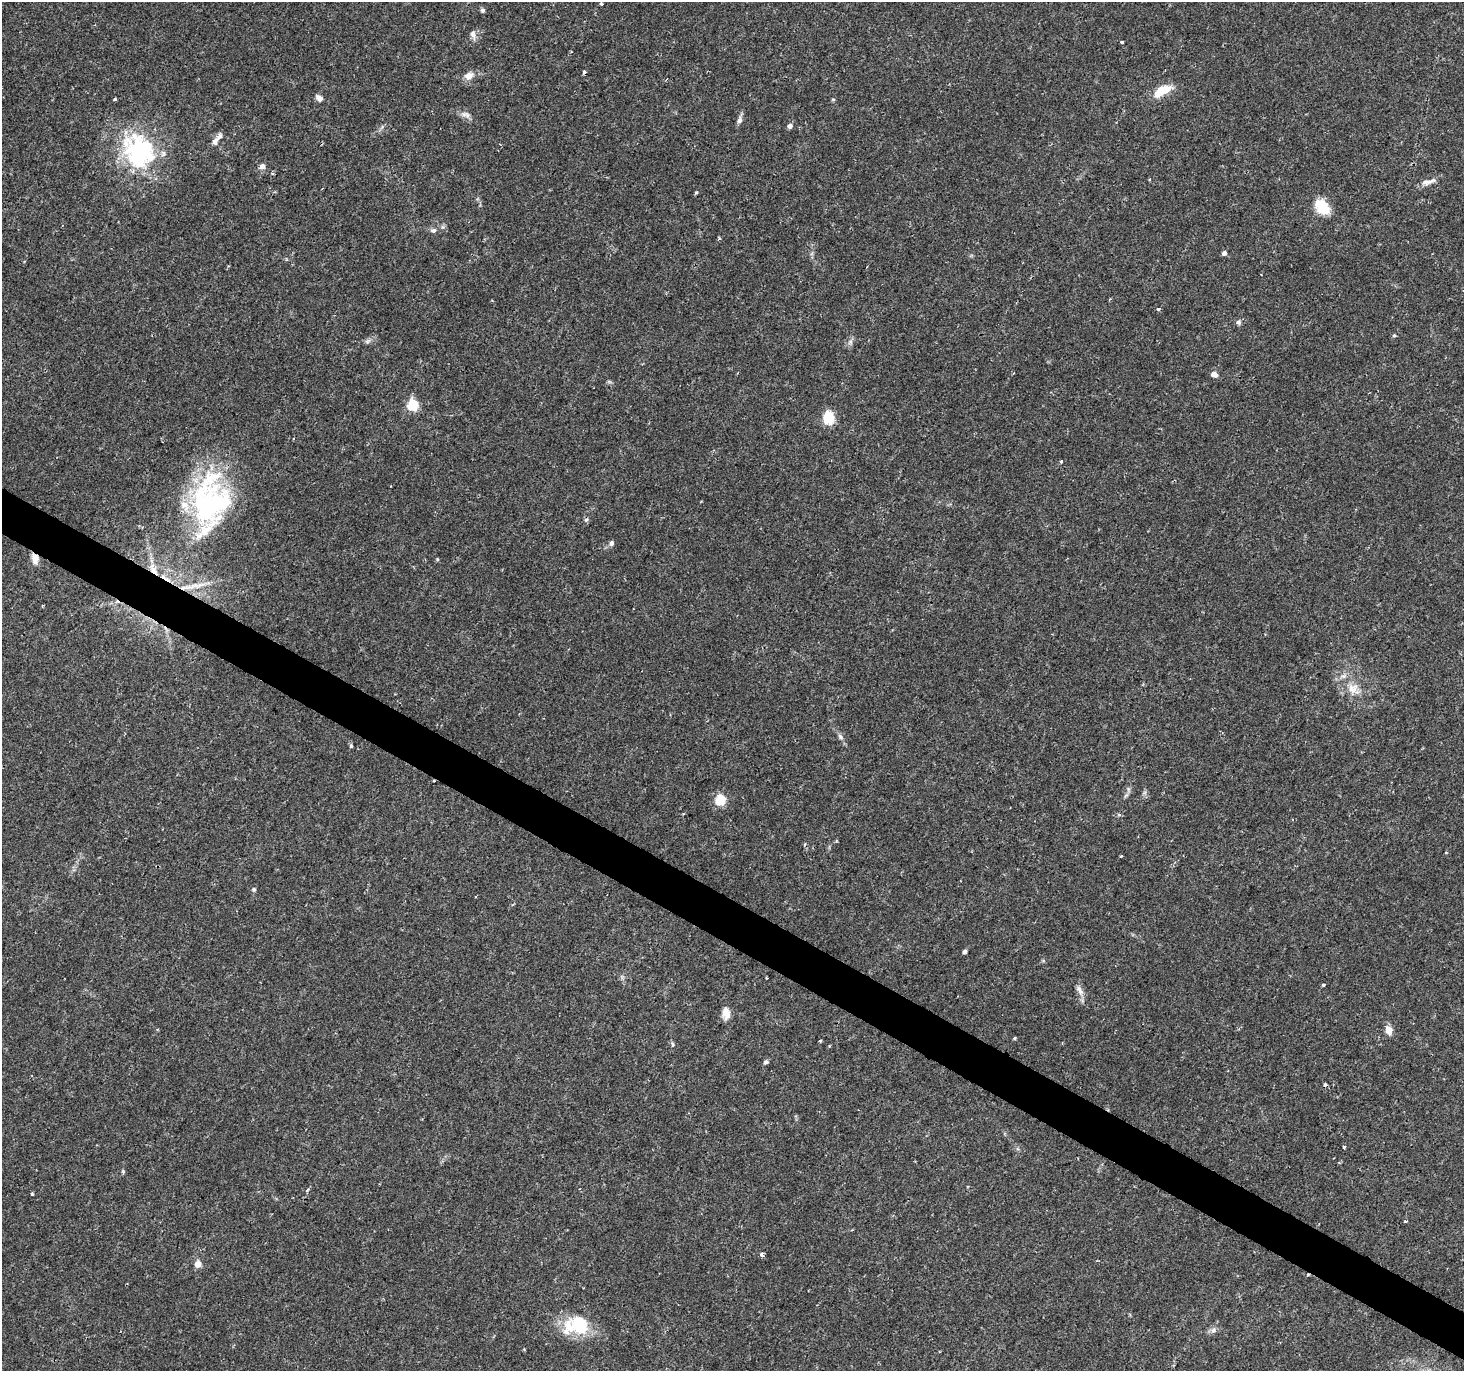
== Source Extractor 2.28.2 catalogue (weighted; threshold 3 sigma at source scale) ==
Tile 6 of 4 x 4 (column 2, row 2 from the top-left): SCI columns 1463-2924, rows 2933-4301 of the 5854 x 5930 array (HDU 1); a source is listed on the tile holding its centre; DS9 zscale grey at full resolution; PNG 1466 x 1373 px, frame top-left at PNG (2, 2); no overlay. Shown black and unused: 3% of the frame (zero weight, under 2 of 3 exposures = <1% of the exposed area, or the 3 px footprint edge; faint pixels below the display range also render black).
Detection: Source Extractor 2.28.2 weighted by HDU 2 'WHT'; one run over the whole footprint, this tile lists its part. Background 0.0162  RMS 0.0025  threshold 0.0112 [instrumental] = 3 sigma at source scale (4.5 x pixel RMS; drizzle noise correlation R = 1.50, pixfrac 1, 0.0396/0.0396 arcsec/px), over >= 5 px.
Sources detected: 83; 2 inside a brighter object's white glare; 5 cosmic-ray / hot-pixel residue — not listed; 6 inside a brighter listed object's ellipse — not listed separately; the other 70 listed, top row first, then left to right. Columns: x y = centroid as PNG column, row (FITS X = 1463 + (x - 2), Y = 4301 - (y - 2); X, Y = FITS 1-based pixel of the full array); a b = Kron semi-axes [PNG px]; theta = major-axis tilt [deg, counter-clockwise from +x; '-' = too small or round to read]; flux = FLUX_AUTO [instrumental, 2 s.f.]
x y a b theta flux
601 4 3 3 - 0.72
482 10 6 5 - 0.54
473 35 11 7 -73 1.2
1122 42 3 3 - 0.92
469 76 12 8 21 2
667 79 3 2 - 0.2
1164 90 16 10 14 4.7
319 98 9 7 -42 1.2
115 99 4 3 - 0.33
833 99 6 4 1 0.26
464 114 8 7 - 1.1
740 120 13 6 76 0.98
790 126 5 4 - 1.1
215 141 9 7 70 1.2
140 151 56 40 -49 28
262 166 9 7 33 0.88
1149 179 4 3 - 0.24
1428 182 22 7 14 1.7
696 193 4 3 - 0.4
1322 207 17 11 -51 7.2
433 230 7 6 - 0.79
719 238 4 4 - 0.36
1224 253 5 4 - 0.96
867 267 3 2 - 0.18
1158 309 3 3 - 0.9
1238 322 7 7 - 0.67
1394 335 5 4 - 0.32
368 341 8 5 12 0.66
850 342 7 6 - 0.75
1214 374 7 6 - 1.5
413 405 5 5 - 18
828 418 8 5 -77 26
293 439 3 2 - 0.24
1061 461 3 3 - 0.63
211 504 68 45 63 46
586 520 5 5 - 0.46
611 543 7 5 63 0.75
35 559 13 8 -78 1.7
437 559 5 4 - 0.25
153 569 19 9 -57 3.1
192 586 48 6 11 4.6
1343 676 7 6 - 0.76
1352 688 16 14 43 3.5
840 737 9 6 -55 0.77
351 746 6 4 -78 0.41
1126 795 8 5 44 0.53
720 800 5 5 - 17
683 814 4 2 - 0.23
1119 814 5 4 - 0.44
1121 856 3 3 - 0.45
254 889 6 5 - 0.44
964 951 4 4 - 0.8
1323 985 3 3 - 0.72
1079 990 14 6 -50 1.3
726 1013 16 10 -88 2.1
1389 1030 11 8 -72 2
1014 1038 4 3 - 0.33
820 1041 3 3 - 0.39
673 1044 6 4 -87 0.37
765 1062 5 5 - 0.68
1325 1085 3 3 - 0.71
1344 1147 4 3 - 0.29
123 1171 6 4 -71 0.35
307 1190 6 3 69 0.3
32 1194 3 3 - 0.34
1405 1221 3 3 - 0.41
761 1254 4 3 - 1.4
198 1264 8 7 - 1.8
577 1325 31 21 7 13
1213 1330 9 7 49 0.98
Overlapping masked pixels (flux is a lower limit): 2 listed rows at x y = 35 559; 153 569